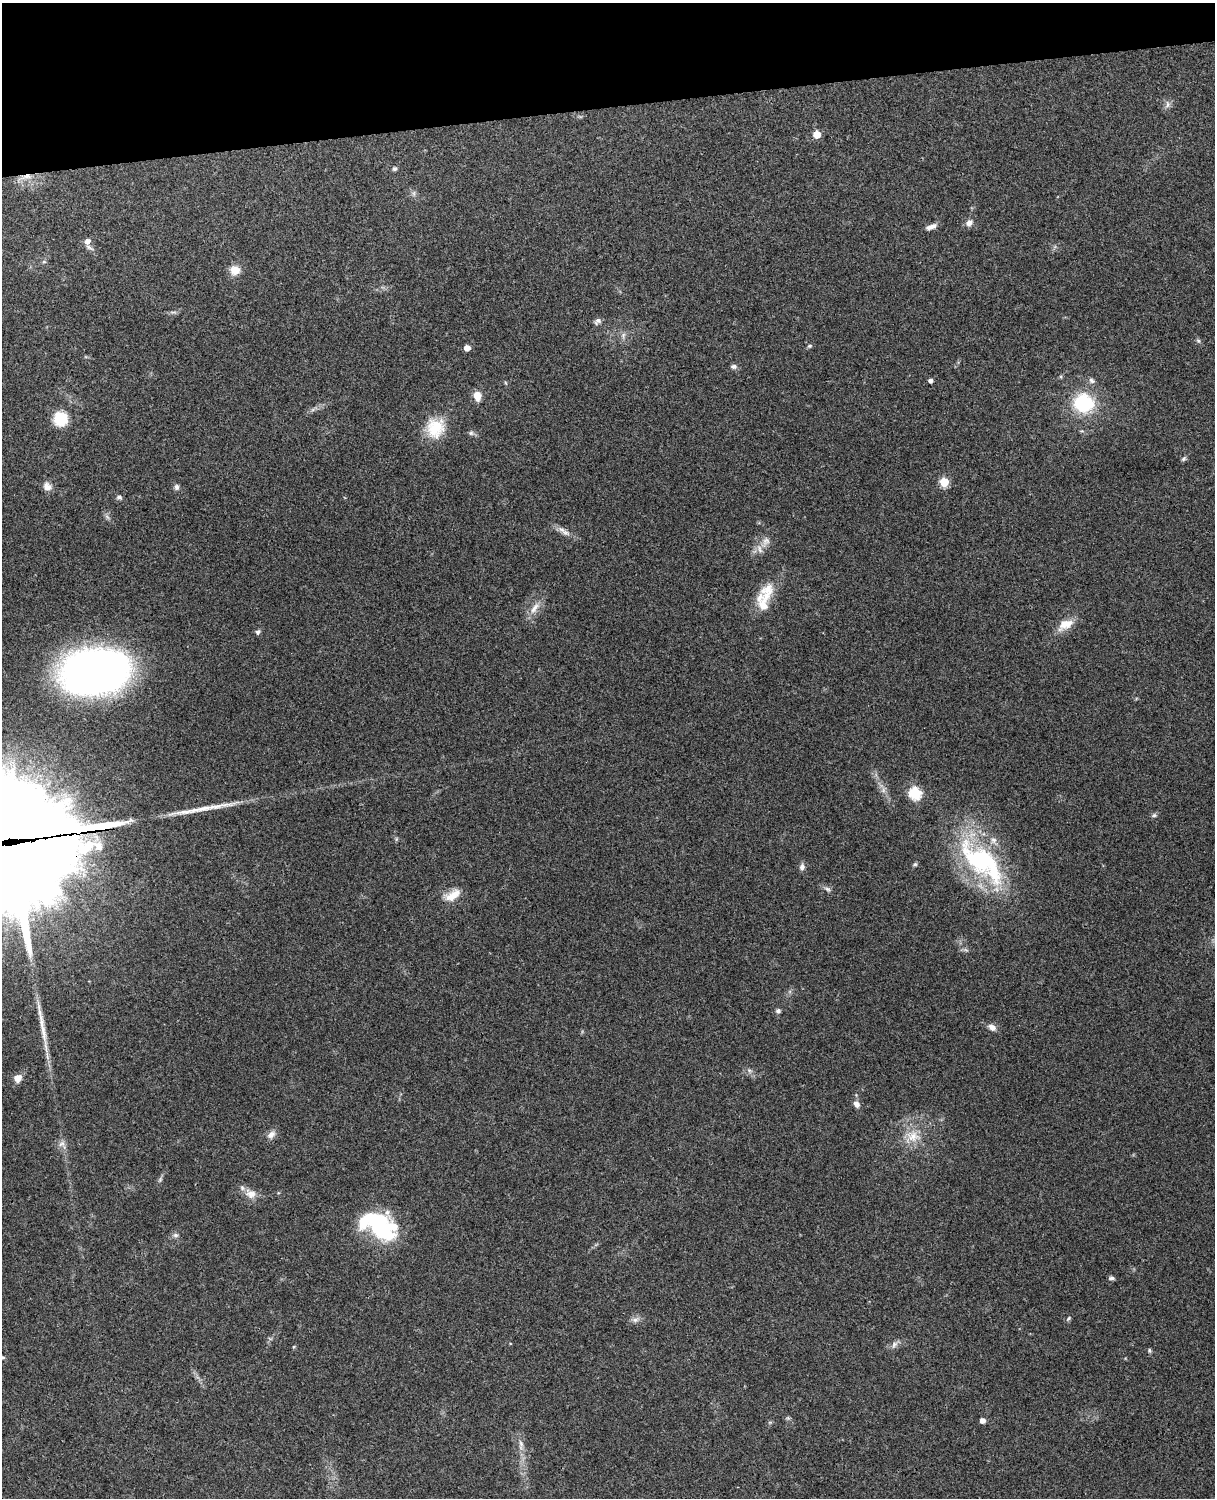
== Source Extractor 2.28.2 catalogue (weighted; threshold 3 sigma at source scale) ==
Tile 3 of 4 x 3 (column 3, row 1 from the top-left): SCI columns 2543-3755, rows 3156-4651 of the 5088 x 4928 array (HDU 1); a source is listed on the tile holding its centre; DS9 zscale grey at full resolution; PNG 1217 x 1500 px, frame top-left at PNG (2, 3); no overlay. Shown black and unused: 7% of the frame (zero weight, under 3 of 4 exposures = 6% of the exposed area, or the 3 px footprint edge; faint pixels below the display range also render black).
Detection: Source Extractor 2.28.2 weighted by HDU 2 'WHT'; one run over the whole footprint, this tile lists its part. Background 0.24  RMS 0.0087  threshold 0.0389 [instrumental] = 3 sigma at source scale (4.5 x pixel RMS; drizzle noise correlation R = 1.50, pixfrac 1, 0.05/0.05 arcsec/px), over >= 5 px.
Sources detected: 81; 4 inside a brighter object's white glare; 2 long thin detections or spike segments (spike, bleed or trail) — not listed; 4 inside a brighter listed object's ellipse — not listed separately; the other 71 listed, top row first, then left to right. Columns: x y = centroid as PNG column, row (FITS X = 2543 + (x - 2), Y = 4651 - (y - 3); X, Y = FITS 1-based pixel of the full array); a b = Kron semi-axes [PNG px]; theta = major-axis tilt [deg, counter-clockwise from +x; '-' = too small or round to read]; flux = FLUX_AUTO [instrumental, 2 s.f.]
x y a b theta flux
1168 104 11 7 85 3.4
817 134 5 5 - 19
394 169 6 6 - 1.8
27 177 17 8 11 9.1
414 193 9 4 -82 2.1
969 223 10 8 50 4.6
931 227 12 5 21 5.3
87 241 7 6 - 5.8
44 262 6 4 0 1.2
235 270 10 9 - 11
173 312 12 2 0 1.7
598 321 11 7 39 3
623 336 10 6 80 3.1
1198 341 7 5 -44 1.5
809 346 7 5 17 1.5
467 348 5 4 - 9
734 366 8 6 0 2.8
1061 377 5 3 - 0.93
930 380 4 4 - 3.4
1092 380 9 7 -44 2.8
506 383 6 3 -70 0.94
477 396 11 8 -77 8.6
1084 403 22 20 -16 53
60 419 15 15 - 23
435 428 26 24 71 29
1082 431 6 3 -16 1
471 433 8 7 - 2.4
1184 459 8 5 41 1.9
944 482 5 5 - 38
47 487 11 9 -54 6
176 487 7 6 - 2.6
119 497 7 6 - 2.1
565 533 13 7 -25 4.8
765 542 19 9 61 7.5
765 597 46 15 74 26
535 608 21 8 56 8.7
1065 625 23 13 27 13
258 632 6 5 - 2.4
95 672 62 41 6 460
883 790 7 6 - 2.9
915 793 6 6 - 88
1154 815 8 5 16 1.8
3 849 92 73 -2 22000
980 859 61 34 -38 130
915 864 6 5 - 1.5
802 867 8 6 77 3.7
827 889 10 5 -32 2.6
452 895 22 11 30 12
778 1011 6 6 - 2.2
992 1027 10 7 -31 4.9
749 1070 8 5 -31 2.1
18 1078 9 8 - 7
856 1104 9 7 -58 4.3
271 1135 13 9 46 4.9
912 1136 23 18 16 20
62 1144 10 8 34 4.2
160 1180 9 5 64 1.9
251 1194 17 13 -25 9.4
380 1226 36 26 -36 88
175 1235 8 6 -1 2.4
1112 1278 7 4 -2 2
1068 1318 8 4 49 1.5
635 1320 13 7 20 3.9
894 1345 11 7 59 3.7
294 1347 5 4 - 0.97
1149 1350 6 5 - 1.5
2 1357 6 4 -15 1.3
788 1418 6 5 - 1.5
982 1420 5 5 - 4.6
770 1422 6 4 19 1.2
521 1444 11 6 -77 4.1
Overlapping masked pixels (flux is a lower limit): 2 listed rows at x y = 27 177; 3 849
Isophote crosses this tile's border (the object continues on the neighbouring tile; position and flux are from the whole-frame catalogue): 2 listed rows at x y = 3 849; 2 1357